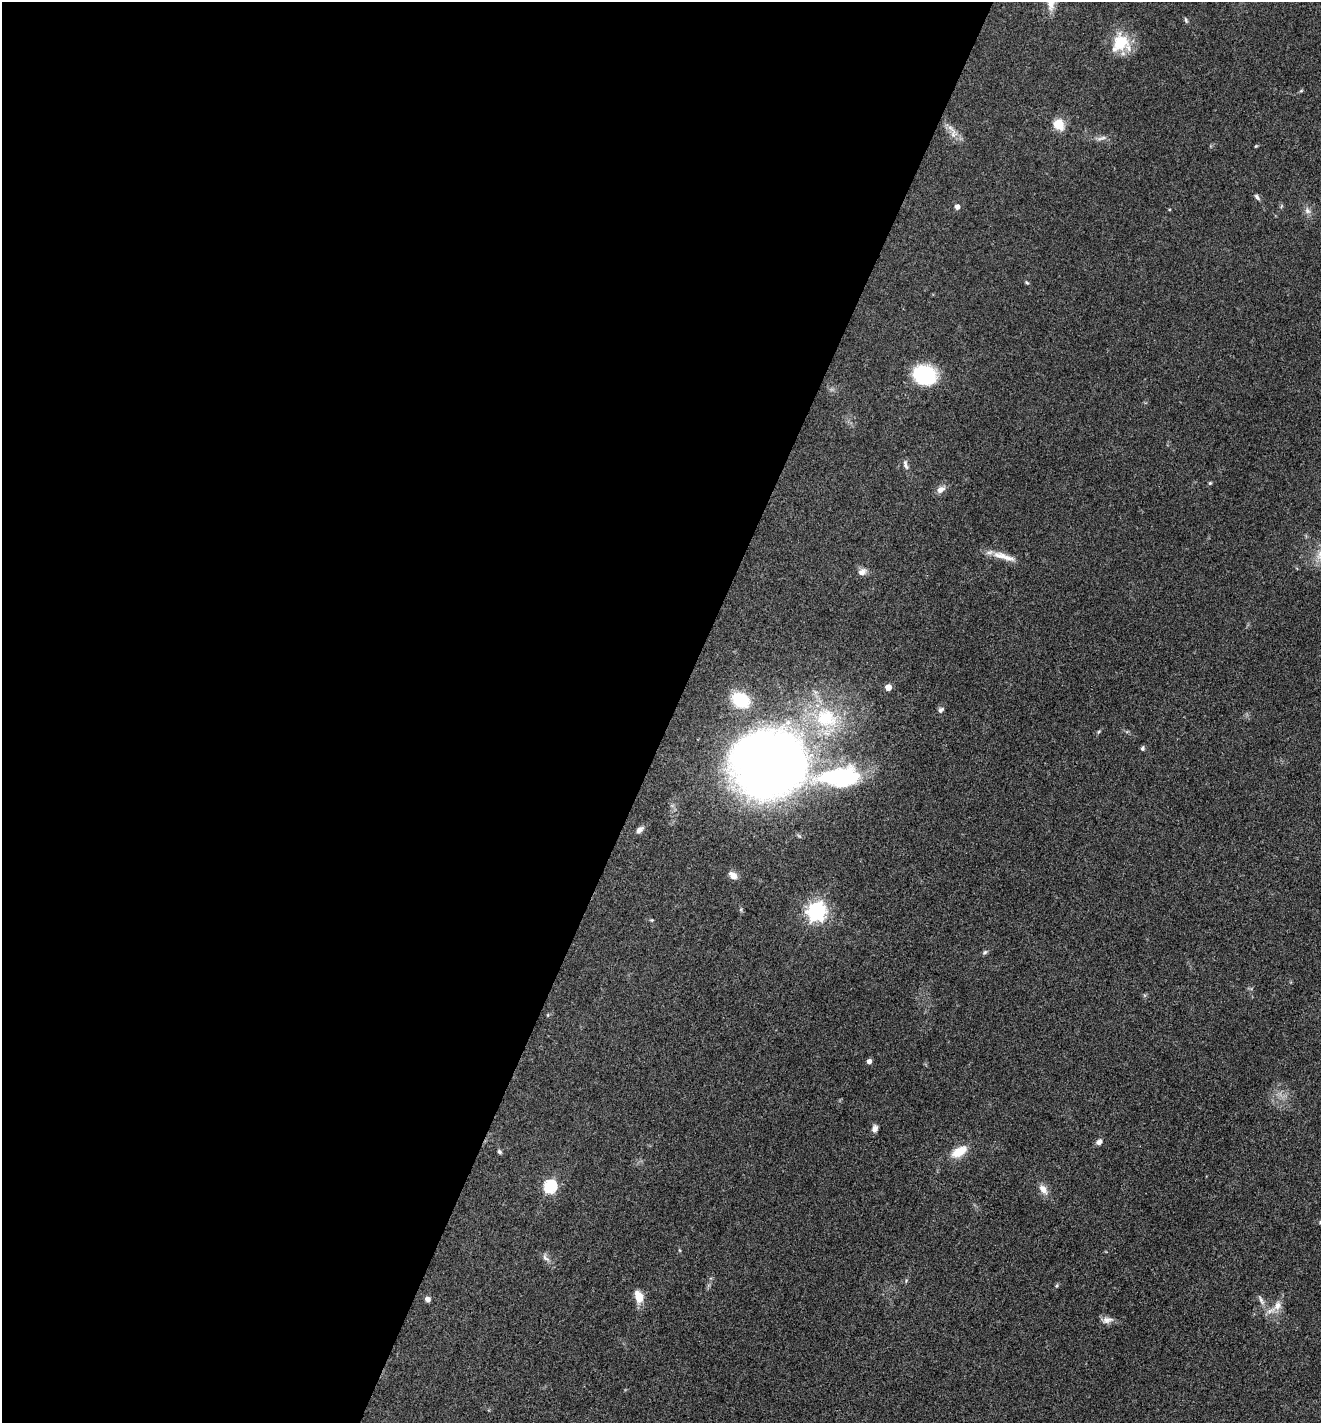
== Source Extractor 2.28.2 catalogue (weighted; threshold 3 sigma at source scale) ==
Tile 5 of 4 x 4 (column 1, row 2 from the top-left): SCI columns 280-1598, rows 2845-4265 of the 5697 x 5687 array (HDU 1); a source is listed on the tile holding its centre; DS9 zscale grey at full resolution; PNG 1323 x 1425 px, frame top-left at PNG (2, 2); no overlay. Shown black and unused: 51% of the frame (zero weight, under 3 of 4 exposures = <1% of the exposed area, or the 3 px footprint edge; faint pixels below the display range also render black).
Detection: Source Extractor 2.28.2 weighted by HDU 2 'WHT'; one run over the whole footprint, this tile lists its part. Background 0.0853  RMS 0.0057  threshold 0.0257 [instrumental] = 3 sigma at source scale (4.5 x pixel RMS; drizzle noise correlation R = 1.50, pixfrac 1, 0.05/0.05 arcsec/px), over >= 5 px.
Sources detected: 46; all 46 listed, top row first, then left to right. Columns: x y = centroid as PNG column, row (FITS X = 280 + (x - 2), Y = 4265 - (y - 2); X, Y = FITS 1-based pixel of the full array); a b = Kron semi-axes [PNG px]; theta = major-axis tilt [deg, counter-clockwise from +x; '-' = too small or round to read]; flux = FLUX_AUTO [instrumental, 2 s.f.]
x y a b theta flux
1186 20 7 4 -70 0.98
1121 43 23 21 45 19
1301 91 6 3 20 0.68
1058 124 9 8 - 14
953 134 15 9 88 4.1
1101 138 16 4 16 2.2
1256 146 5 4 - 0.54
1257 197 9 5 -53 1.5
957 207 5 5 - 2.9
1169 210 4 3 - 0.47
1307 211 9 8 - 2.4
1027 283 6 4 -51 0.72
925 375 23 18 -17 34
905 465 13 6 -74 2.1
1210 483 4 4 - 0.73
941 489 11 7 33 3.4
1003 556 34 8 -17 7.4
862 572 11 8 26 3.1
888 687 5 4 - 7
741 700 20 14 -30 24
941 710 9 6 49 1.6
826 718 37 31 -20 45
1098 732 6 3 70 0.67
1142 748 5 5 - 1.2
767 762 47 43 0 650
838 777 45 17 3 79
639 830 10 6 43 2.6
733 875 11 8 -41 3.7
816 911 7 7 - 260
652 920 5 4 - 0.58
985 952 7 5 44 1.1
548 1015 5 3 - 0.48
869 1062 5 4 - 2.6
875 1128 8 6 77 2.6
1099 1142 8 6 51 2.1
959 1151 20 10 31 11
499 1152 7 5 -48 1.1
550 1187 6 6 - 72
1043 1189 14 8 -55 4.4
546 1258 14 6 -48 2.5
1056 1286 6 4 89 0.68
639 1297 14 9 -73 8.2
427 1299 5 5 - 2.8
1261 1300 16 5 -64 2.7
1277 1306 16 10 56 5.8
1107 1320 14 9 11 3.3